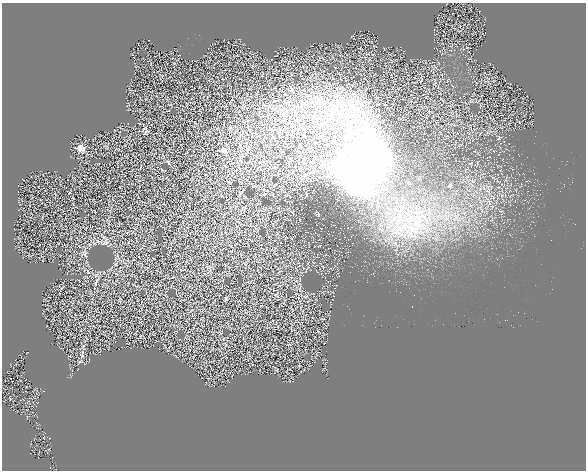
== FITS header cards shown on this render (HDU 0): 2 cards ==
NAXIS1  =                  584
NAXIS2  =                  468

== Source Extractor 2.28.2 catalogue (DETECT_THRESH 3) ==
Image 584 x 468 px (HDU 0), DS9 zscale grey, 1 PNG px = 1 image px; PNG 588 x 472 px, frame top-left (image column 1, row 468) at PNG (2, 3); no overlay
Background 1000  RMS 3.7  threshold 11.1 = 3 sigma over >= 5 px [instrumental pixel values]
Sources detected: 6; all 6 listed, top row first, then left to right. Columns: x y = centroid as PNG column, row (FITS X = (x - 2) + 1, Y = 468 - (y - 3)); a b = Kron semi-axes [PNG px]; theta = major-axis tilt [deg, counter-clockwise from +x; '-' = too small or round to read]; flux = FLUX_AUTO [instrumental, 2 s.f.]
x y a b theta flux
145 130 9 6 -59 620
81 148 7 6 - 2300
223 150 6 6 - 1300
363 163 43 30 76 190000
450 185 6 6 - 610
318 214 3 2 - 220